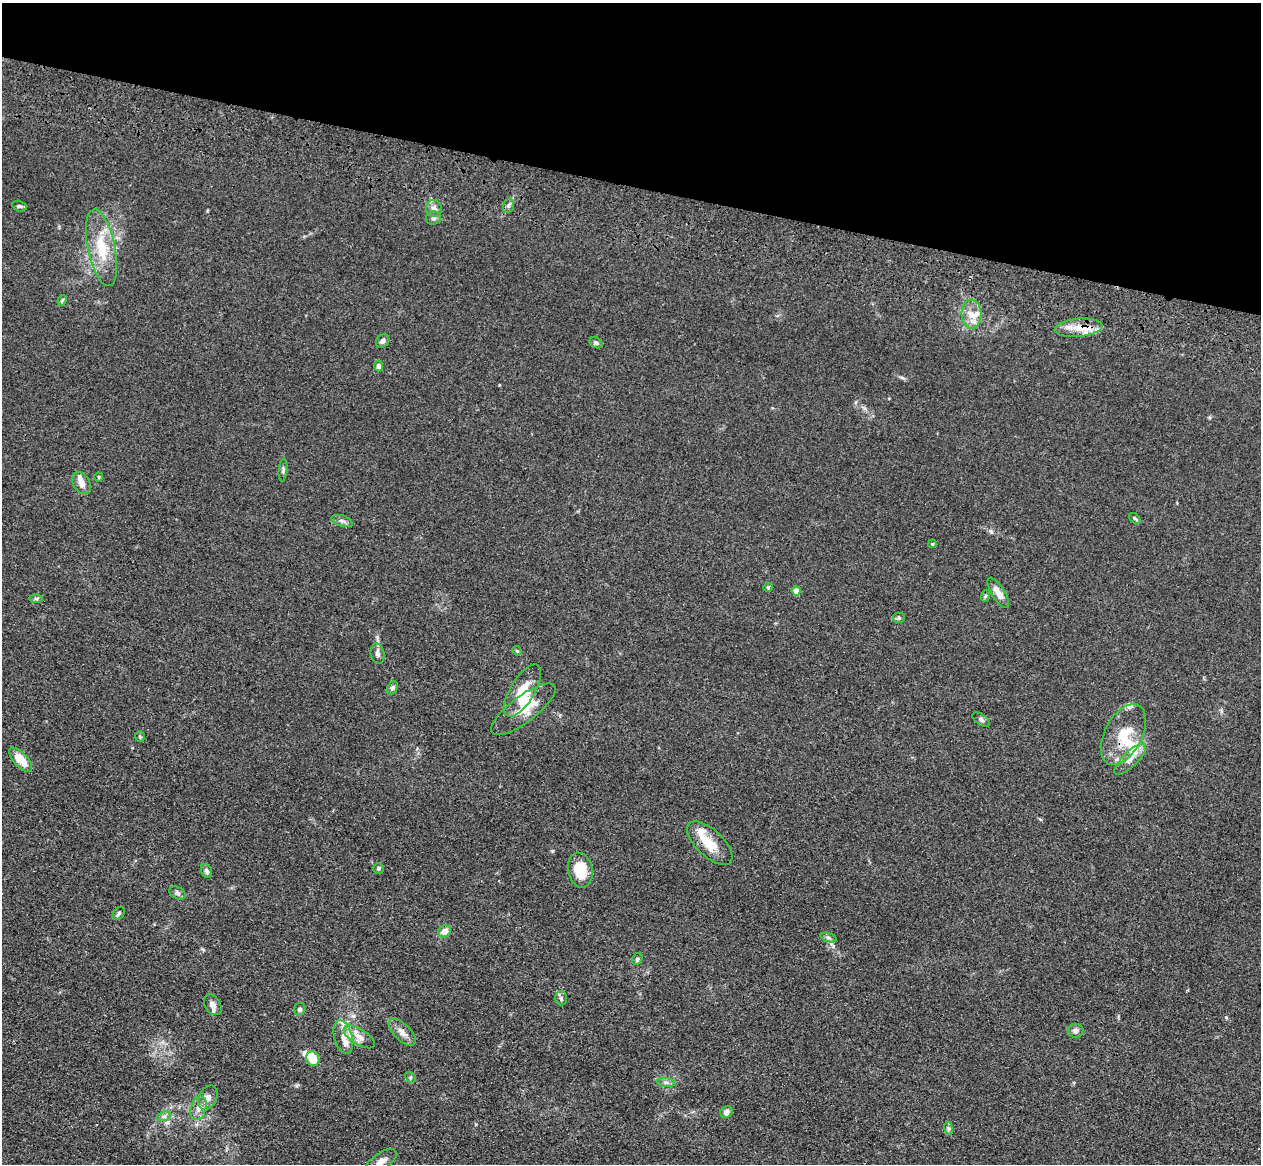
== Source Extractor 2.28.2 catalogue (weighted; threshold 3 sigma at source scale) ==
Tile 2 of 4 x 4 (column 2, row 1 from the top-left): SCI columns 1296-2554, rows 3848-5009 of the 5110 x 5250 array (HDU 1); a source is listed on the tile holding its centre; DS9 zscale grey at full resolution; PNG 1263 x 1166 px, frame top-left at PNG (2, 3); each listed source drawn as its Kron ellipse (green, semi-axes under 4 px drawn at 4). Shown black and unused: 16% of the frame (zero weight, under 3 of 4 exposures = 6% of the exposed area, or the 3 px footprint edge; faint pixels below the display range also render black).
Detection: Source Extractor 2.28.2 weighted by HDU 2 'WHT'; one run over the whole footprint, this tile lists its part. Background 0.0611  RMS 0.0074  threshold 0.0332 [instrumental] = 3 sigma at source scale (4.5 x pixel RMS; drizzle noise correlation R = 1.50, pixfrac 1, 0.05/0.05 arcsec/px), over >= 5 px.
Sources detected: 67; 1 inside a brighter object's white glare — neither listed nor drawn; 8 inside a brighter listed object's ellipse — not listed separately; the other 58 listed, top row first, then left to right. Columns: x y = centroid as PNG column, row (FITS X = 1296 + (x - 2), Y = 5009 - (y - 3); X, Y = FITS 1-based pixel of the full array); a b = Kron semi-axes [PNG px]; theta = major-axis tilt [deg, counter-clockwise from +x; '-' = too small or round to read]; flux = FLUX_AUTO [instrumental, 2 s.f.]
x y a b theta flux
19 206 7 5 -13 1.4
508 206 7 5 72 1.9
434 208 8 8 - 4.3
433 218 7 6 - 2.2
101 248 39 13 -78 26
62 300 5 4 - 0.99
971 314 14 10 -89 8.4
1078 328 24 9 6 12
383 341 7 6 - 2.4
596 343 7 5 -30 1.6
379 366 5 4 - 2.5
283 470 11 4 83 1.8
99 477 4 4 - 0.8
81 483 12 8 -58 5.4
1135 518 7 4 -40 1.2
342 521 11 5 -17 2.5
933 544 4 3 - 0.77
768 587 4 4 - 0.83
796 591 4 4 - 8.2
998 593 17 6 -58 7.2
985 596 6 4 71 0.99
36 599 7 4 0 1.2
899 618 6 5 - 1.4
517 651 5 4 - 0.79
378 654 10 6 -80 2.7
392 688 7 5 64 1.9
522 691 30 12 59 16
523 709 39 13 37 18
981 720 10 5 -35 1.8
1123 734 33 18 62 25
140 737 5 5 - 1
1130 759 21 7 44 6.4
21 760 15 7 -47 14
710 843 28 13 -43 16
379 868 5 5 - 1.5
580 870 18 12 -79 20
206 871 7 5 -67 1.8
177 893 9 5 -26 1.9
119 913 7 5 52 1.4
444 931 6 6 - 6.1
829 938 8 3 -19 1.5
637 959 6 5 - 1.6
561 998 7 6 - 1.7
213 1005 11 7 -57 4.1
300 1009 6 6 - 1.7
1075 1031 8 7 - 2.9
402 1032 17 8 -45 5.3
343 1037 17 9 -75 8
359 1037 18 8 -31 6.6
313 1059 7 6 - 15
410 1077 6 4 -43 1
666 1083 9 4 -8 2.1
208 1098 13 8 62 4.9
198 1108 12 7 75 4.9
726 1112 6 5 - 3.4
164 1116 7 4 18 1.8
948 1128 6 4 -71 1.3
381 1161 18 8 34 6.5
Overlapping masked pixels (flux is a lower limit): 2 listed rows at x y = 1078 328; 1123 734
Isophote crosses this tile's border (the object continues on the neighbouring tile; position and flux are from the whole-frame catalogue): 1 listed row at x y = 381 1161